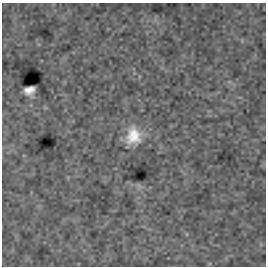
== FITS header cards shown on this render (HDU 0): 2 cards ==
NAXIS1  =                  264
NAXIS2  =                  264

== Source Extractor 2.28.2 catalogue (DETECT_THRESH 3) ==
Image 264 x 264 px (HDU 0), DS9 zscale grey, 1 PNG px = 1 image px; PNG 268 x 268 px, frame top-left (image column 1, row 264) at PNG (2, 3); no overlay
Background -1.22e-33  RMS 1.3e-32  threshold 4.04e-32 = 3 sigma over >= 5 px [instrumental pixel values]
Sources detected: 4; all 4 listed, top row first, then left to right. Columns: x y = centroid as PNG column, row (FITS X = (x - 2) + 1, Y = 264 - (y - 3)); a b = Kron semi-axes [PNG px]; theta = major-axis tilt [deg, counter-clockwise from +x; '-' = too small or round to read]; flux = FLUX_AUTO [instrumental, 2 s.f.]
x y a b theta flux
29 90 10 9 - 6.7e-30
133 136 22 19 87 2.7e-29
139 186 10 6 -71 2.0e-30
187 234 6 3 -89 8.8e-31